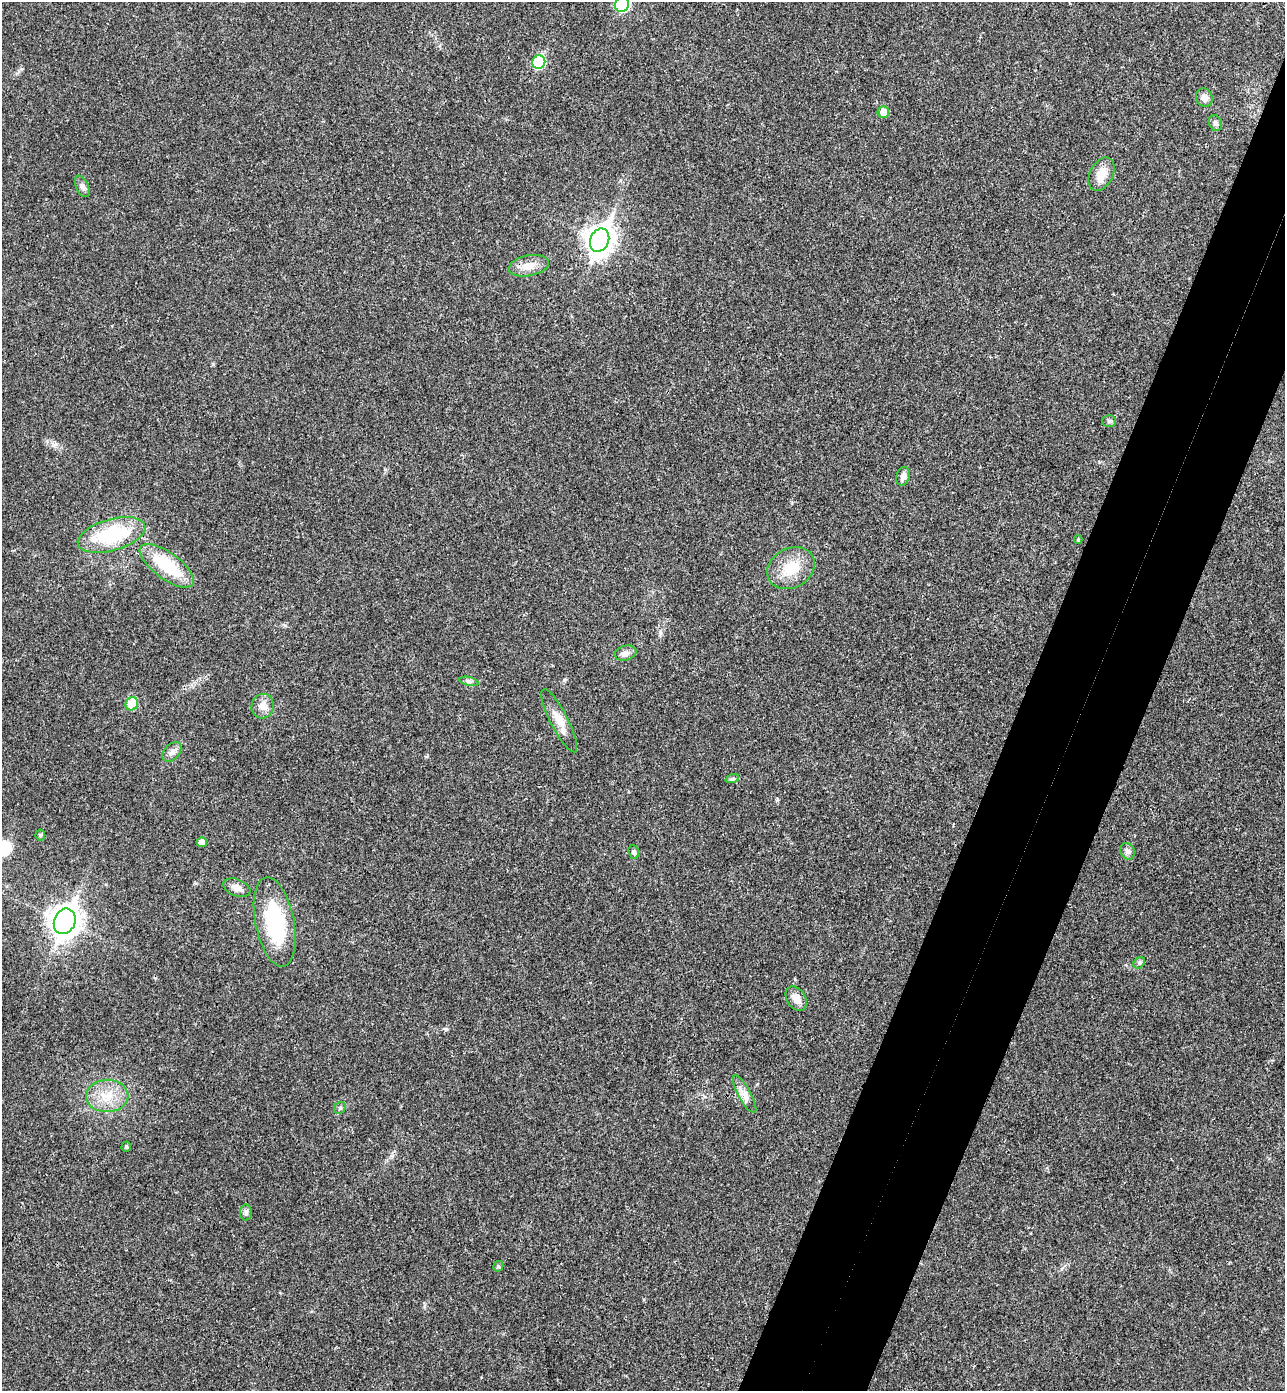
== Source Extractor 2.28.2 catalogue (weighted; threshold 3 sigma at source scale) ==
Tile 10 of 4 x 4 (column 2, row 3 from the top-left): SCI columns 1477-2759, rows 1419-2807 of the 5652 x 5613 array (HDU 1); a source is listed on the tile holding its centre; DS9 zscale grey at full resolution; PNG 1287 x 1393 px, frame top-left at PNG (2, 2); each listed source drawn as its Kron ellipse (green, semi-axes under 4 px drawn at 4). Shown black and unused: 8% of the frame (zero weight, under 3 of 4 exposures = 6% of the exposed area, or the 3 px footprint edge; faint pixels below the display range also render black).
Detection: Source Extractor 2.28.2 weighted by HDU 2 'WHT'; one run over the whole footprint, this tile lists its part. Background 0.0786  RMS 0.0047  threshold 0.0214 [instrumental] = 3 sigma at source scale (4.5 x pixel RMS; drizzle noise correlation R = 1.50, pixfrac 1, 0.05/0.05 arcsec/px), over >= 5 px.
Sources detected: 37; all 37 listed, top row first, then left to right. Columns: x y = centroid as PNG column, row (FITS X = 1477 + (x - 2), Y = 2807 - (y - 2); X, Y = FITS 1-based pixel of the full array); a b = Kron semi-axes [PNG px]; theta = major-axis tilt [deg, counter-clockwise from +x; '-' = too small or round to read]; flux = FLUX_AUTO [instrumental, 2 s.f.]
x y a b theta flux
622 5 7 7 - 51
539 62 7 6 - 33
1204 97 9 8 - 3
883 112 6 6 - 5
1215 123 8 6 -66 1.5
1102 174 17 11 63 6.5
82 186 11 6 -64 1.9
600 240 12 9 68 480
529 266 20 10 11 5.6
1109 421 7 5 1 0.99
903 476 9 6 73 2.4
112 535 35 15 16 32
1078 540 4 4 - 0.49
167 566 32 13 -36 23
791 568 25 19 28 13
625 653 11 7 15 2.8
469 681 10 4 -13 1.2
132 704 7 6 - 12
263 706 12 11 - 4
559 721 35 9 -63 7
172 752 11 7 49 2.5
732 779 7 4 18 0.78
40 835 5 5 - 0.64
202 842 5 5 - 3.2
1127 851 8 7 - 1.8
634 852 7 5 -70 1.1
237 888 14 8 -22 3.6
65 921 13 10 67 510
275 922 45 19 -78 40
1139 963 6 5 - 0.9
796 999 13 9 -58 4.2
745 1094 21 6 -61 3.7
107 1096 21 16 3 11
340 1108 6 5 - 0.89
126 1147 5 4 - 0.79
246 1213 8 6 -89 1.2
498 1266 5 5 - 0.82
Overlapping masked pixels (flux is a lower limit): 1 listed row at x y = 132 704
Isophote crosses this tile's border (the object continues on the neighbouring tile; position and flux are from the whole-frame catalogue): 1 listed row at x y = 622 5
Unlisted compact peaks at least as high as the median listed source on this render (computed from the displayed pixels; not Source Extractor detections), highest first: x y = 446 1029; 777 799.